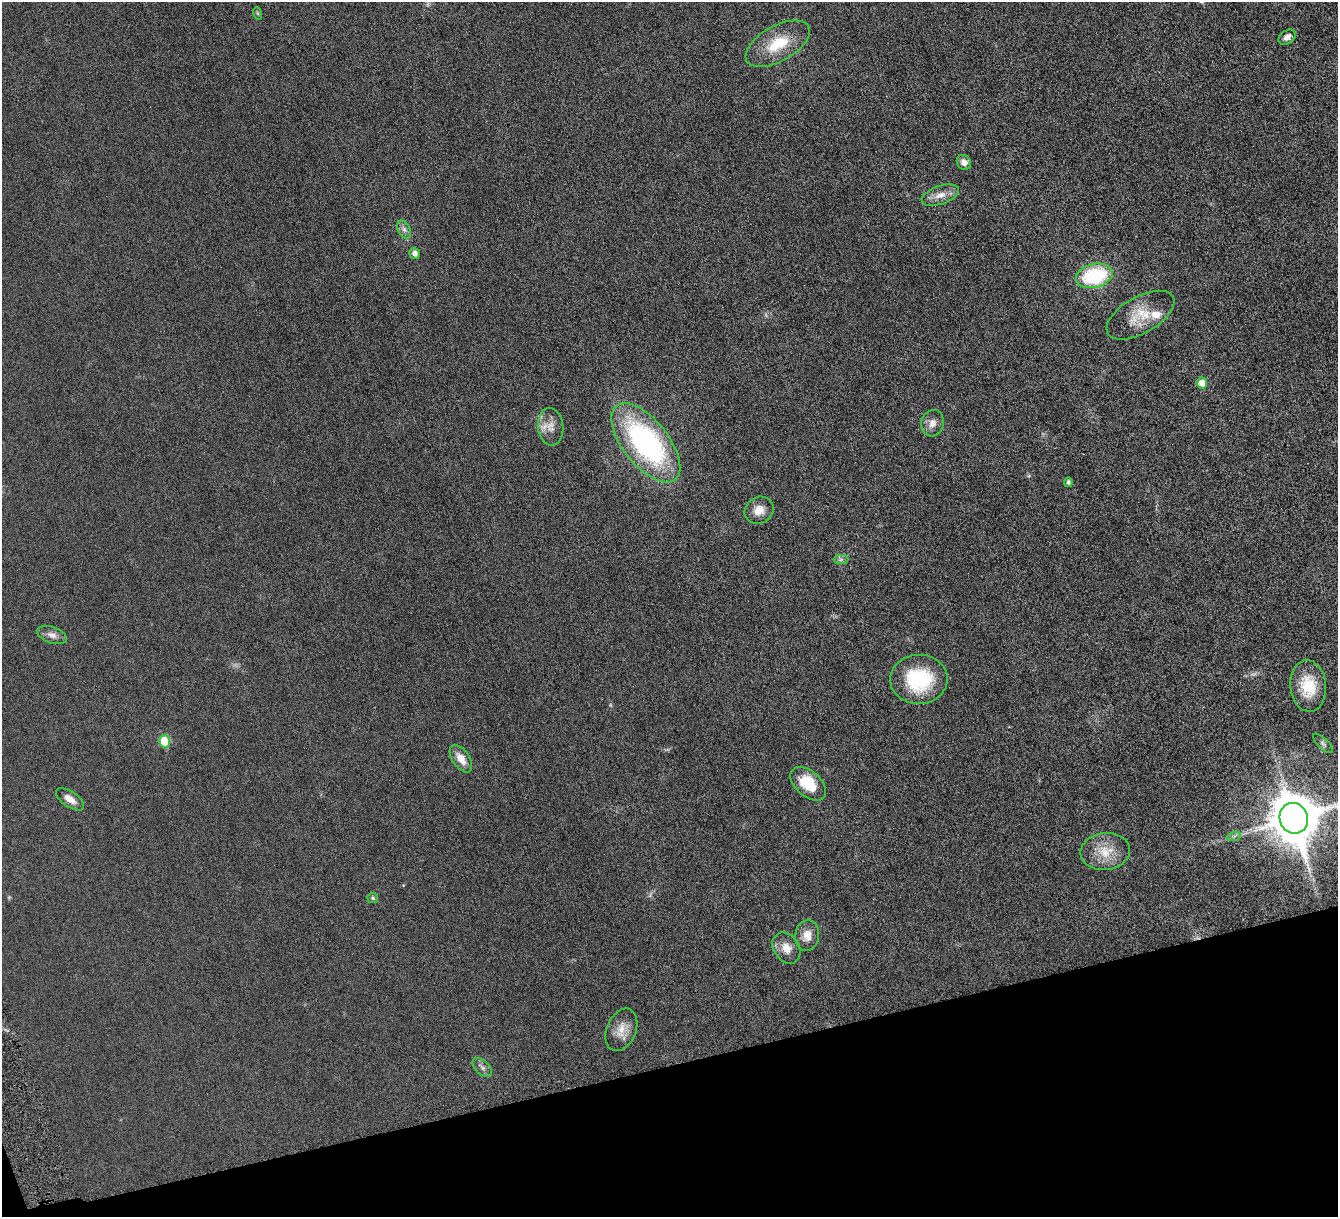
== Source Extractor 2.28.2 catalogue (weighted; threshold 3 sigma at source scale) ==
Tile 14 of 4 x 4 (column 2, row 4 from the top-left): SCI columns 1343-2678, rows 283-1497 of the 5353 x 5300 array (HDU 1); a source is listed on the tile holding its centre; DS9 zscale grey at full resolution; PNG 1340 x 1219 px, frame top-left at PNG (2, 2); each listed source drawn as its Kron ellipse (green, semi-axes under 4 px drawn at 4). Shown black and unused: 13% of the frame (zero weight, under 4 of 8 exposures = <1% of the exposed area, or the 3 px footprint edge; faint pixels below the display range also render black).
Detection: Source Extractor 2.28.2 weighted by HDU 2 'WHT'; one run over the whole footprint, this tile lists its part. Background 0.0252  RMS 0.0048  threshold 0.0198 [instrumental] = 3 sigma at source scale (4.09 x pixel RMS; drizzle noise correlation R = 1.36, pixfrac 0.8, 0.05/0.05 arcsec/px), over >= 5 px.
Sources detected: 35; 1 too faint to see at this stretch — neither listed nor drawn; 2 inside a brighter listed object's ellipse — not listed separately; the other 32 listed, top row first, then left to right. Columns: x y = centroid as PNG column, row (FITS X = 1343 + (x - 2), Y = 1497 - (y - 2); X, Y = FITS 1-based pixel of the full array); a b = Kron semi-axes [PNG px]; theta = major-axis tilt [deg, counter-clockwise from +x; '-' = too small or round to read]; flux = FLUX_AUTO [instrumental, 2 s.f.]
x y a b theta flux
257 13 6 4 -71 0.51
1287 37 9 6 33 2.5
778 44 35 17 29 15
964 162 8 6 -51 2.4
940 195 19 9 19 4.3
404 229 9 6 -62 1.6
414 253 6 5 - 2.3
1094 276 18 12 14 32
1140 315 37 18 29 11
1202 383 5 5 - 5.1
932 423 13 11 77 3.1
550 427 19 12 -83 4.8
646 443 47 22 -51 87
1068 482 5 4 - 1.1
759 510 15 13 31 4.7
841 560 7 4 1 0.96
52 635 15 8 -19 2.5
919 679 29 24 2 28
1308 686 26 18 -85 13
164 741 6 5 - 12
1323 743 13 5 -43 1.1
461 759 15 8 -56 4.7
808 784 21 12 -41 14
70 799 16 7 -35 3.3
1294 818 15 14 - 2000
1234 836 7 4 19 0.86
1105 851 25 18 7 9.7
373 898 5 5 - 0.77
807 935 15 12 83 4.7
786 948 17 12 -56 4.9
621 1030 22 14 67 5.6
482 1067 12 6 -43 1.7
Isophote crosses this tile's border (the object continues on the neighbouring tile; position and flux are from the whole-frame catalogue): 1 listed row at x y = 1294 818